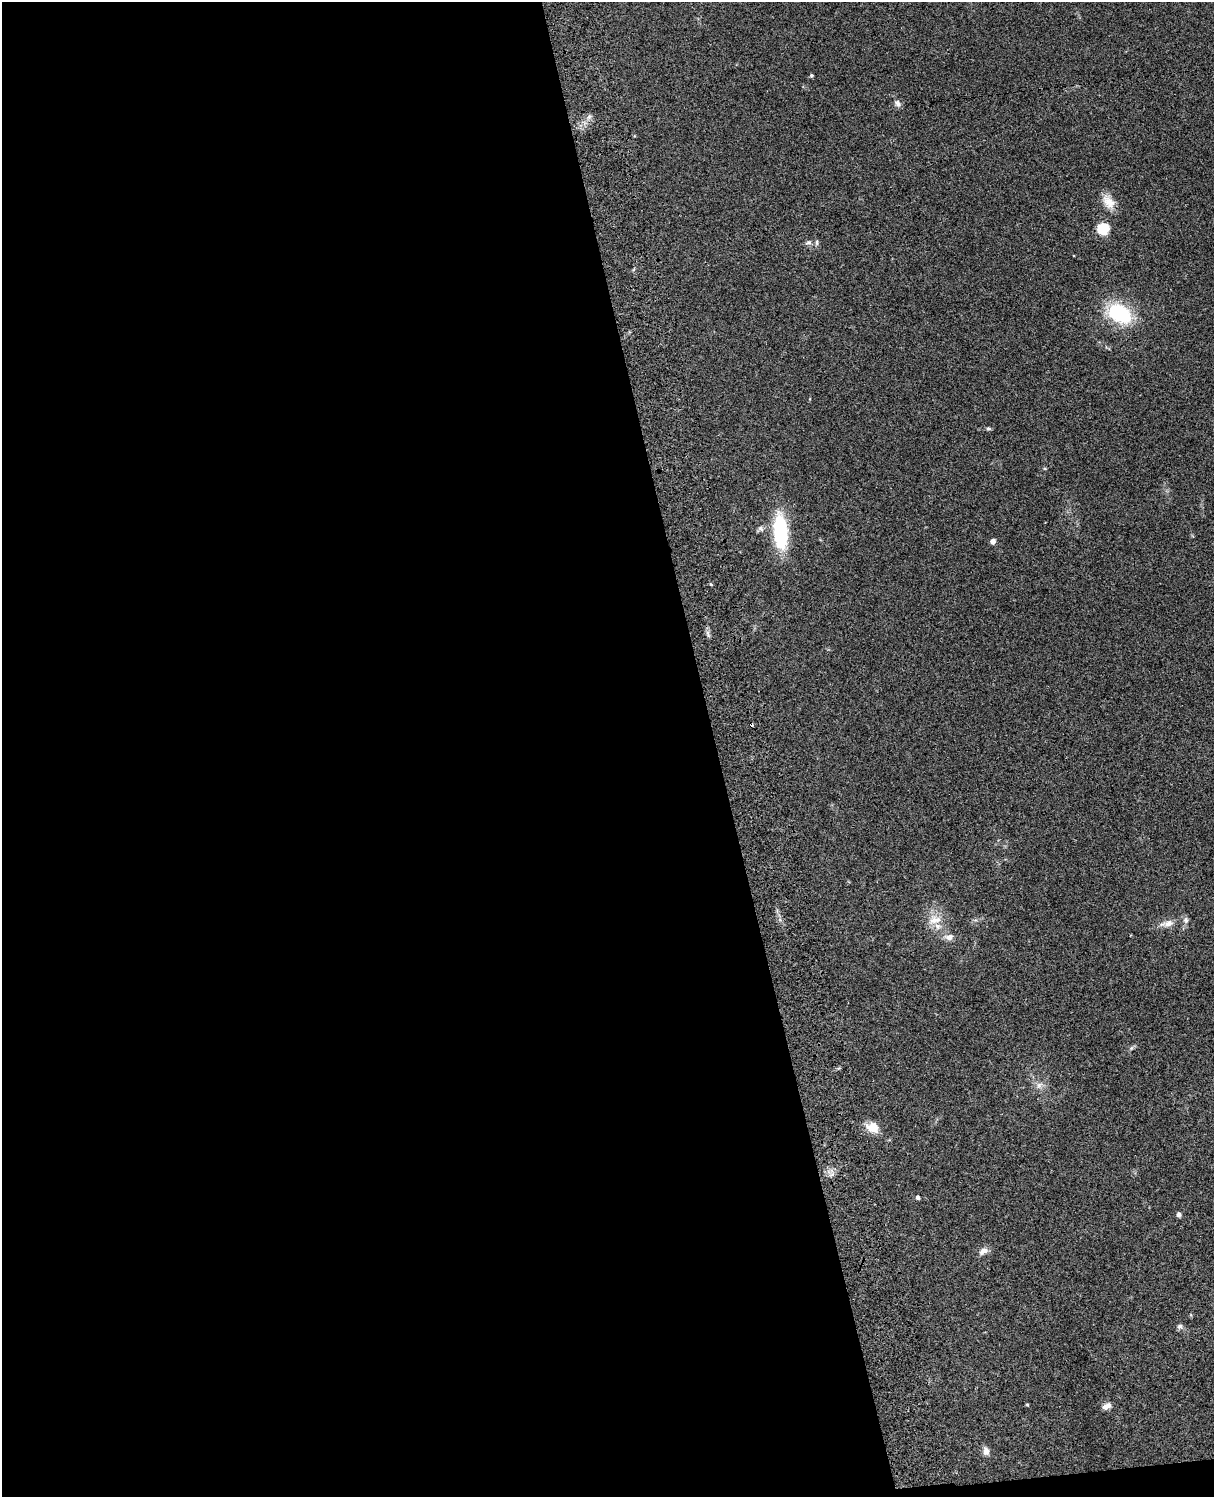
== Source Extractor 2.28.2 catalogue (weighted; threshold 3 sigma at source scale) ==
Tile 9 of 4 x 3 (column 1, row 3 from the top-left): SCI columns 121-1332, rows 278-1772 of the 5087 x 4927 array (HDU 1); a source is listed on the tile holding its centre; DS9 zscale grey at full resolution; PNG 1216 x 1499 px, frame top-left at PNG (2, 2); no overlay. Shown black and unused: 59% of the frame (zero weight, under 3 of 4 exposures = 6% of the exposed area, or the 3 px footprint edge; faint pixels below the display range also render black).
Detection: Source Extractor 2.28.2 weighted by HDU 2 'WHT'; one run over the whole footprint, this tile lists its part. Background 0.0986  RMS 0.0064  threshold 0.0289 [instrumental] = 3 sigma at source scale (4.5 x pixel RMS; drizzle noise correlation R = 1.50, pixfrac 1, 0.05/0.05 arcsec/px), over >= 5 px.
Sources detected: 27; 2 inside a brighter listed object's ellipse — not listed separately; the other 25 listed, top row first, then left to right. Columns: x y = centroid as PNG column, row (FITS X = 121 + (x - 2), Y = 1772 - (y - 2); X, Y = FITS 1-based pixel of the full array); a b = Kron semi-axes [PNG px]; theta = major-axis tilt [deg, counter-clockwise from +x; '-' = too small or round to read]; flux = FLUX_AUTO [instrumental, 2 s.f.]
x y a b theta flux
811 75 4 4 - 0.88
898 103 9 7 -66 2.3
1108 202 20 12 -55 8
1103 228 12 11 - 14
808 242 10 5 10 1.7
1119 313 20 13 -28 50
988 428 6 5 - 1
761 529 8 6 -40 1.8
780 531 33 12 -86 55
993 541 5 5 - 2.9
708 634 12 3 -80 1.8
935 920 20 10 14 7.8
1186 920 8 8 - 2.1
1168 923 17 8 14 5
949 937 10 7 2 3.7
1131 1048 6 4 71 0.93
1039 1085 10 7 56 2.9
873 1127 15 11 -19 8.9
918 1198 4 4 - 1.7
1179 1215 6 4 -85 1.9
983 1251 13 8 29 3.6
1180 1326 8 6 26 1.6
1027 1405 5 3 - 0.55
1107 1406 11 7 25 3.4
986 1451 11 7 -80 3.2